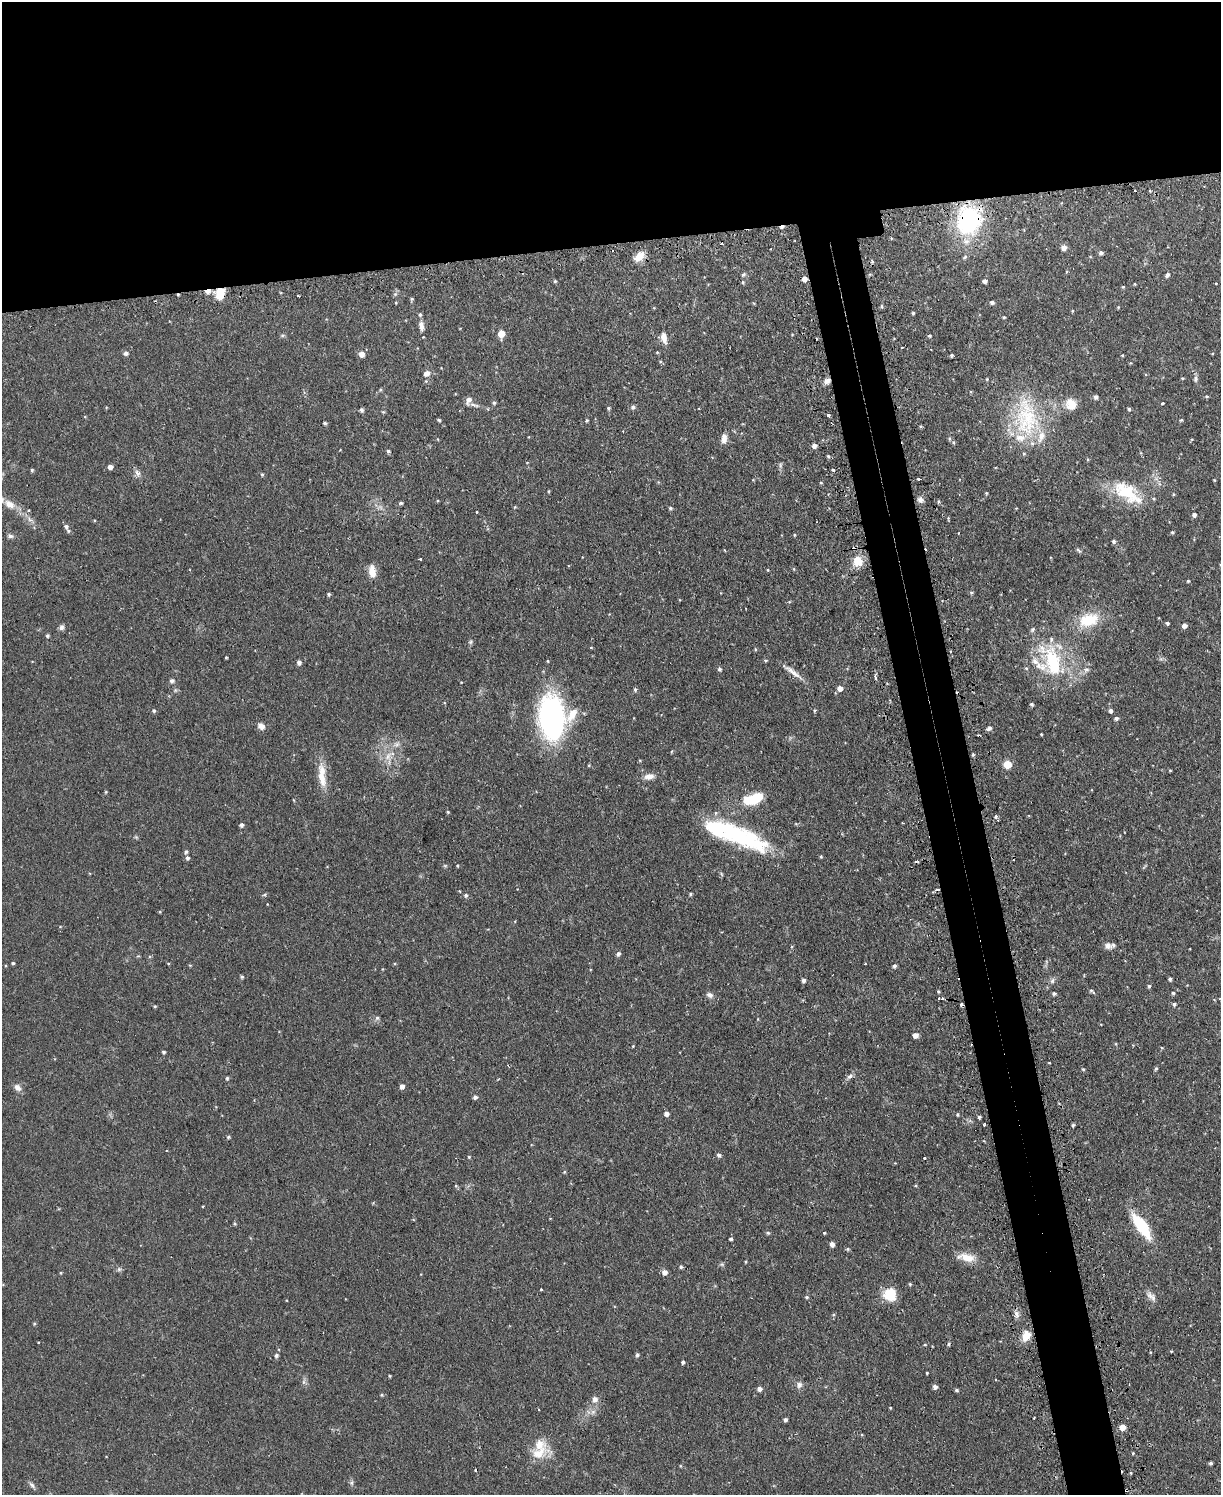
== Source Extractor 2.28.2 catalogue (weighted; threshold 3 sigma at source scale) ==
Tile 2 of 4 x 3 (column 2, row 1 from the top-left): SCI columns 1251-2469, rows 3145-4637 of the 4939 x 4911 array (HDU 1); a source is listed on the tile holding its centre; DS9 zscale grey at full resolution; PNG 1223 x 1497 px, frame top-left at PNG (2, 2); no overlay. Shown black and unused: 20% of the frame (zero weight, under 2 of 3 exposures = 4% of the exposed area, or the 3 px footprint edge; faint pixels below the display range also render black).
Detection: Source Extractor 2.28.2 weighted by HDU 2 'WHT'; one run over the whole footprint, this tile lists its part. Background 0.0624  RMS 0.0051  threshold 0.023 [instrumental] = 3 sigma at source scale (4.5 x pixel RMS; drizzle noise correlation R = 1.50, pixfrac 1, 0.05/0.05 arcsec/px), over >= 5 px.
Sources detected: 266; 16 cosmic-ray / hot-pixel residue — not listed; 10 inside a brighter listed object's ellipse — not listed separately; the other 240 listed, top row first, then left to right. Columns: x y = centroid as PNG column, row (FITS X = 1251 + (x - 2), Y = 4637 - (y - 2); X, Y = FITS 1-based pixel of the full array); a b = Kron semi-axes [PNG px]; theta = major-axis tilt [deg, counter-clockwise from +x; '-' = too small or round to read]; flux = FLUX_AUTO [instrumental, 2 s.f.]
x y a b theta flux
969 220 26 23 73 61
1064 248 7 6 - 2.4
1101 253 5 5 - 1.3
639 257 14 8 44 5.7
965 257 7 5 48 0.92
872 262 5 5 - 0.75
743 274 6 5 - 0.89
1167 275 6 5 - 1.3
804 279 5 4 - 3
555 281 4 4 - 0.62
985 281 4 4 - 1.5
743 282 5 4 - 0.59
1135 284 3 3 - 0.49
1123 287 4 4 - 0.57
208 291 7 5 19 2.9
220 294 12 10 78 8.7
298 296 3 2 - 0.49
412 299 5 4 - 0.64
992 302 5 4 - 1.4
396 303 3 3 - 0.44
882 306 5 3 - 0.71
1118 307 4 3 - 0.38
1072 311 4 3 - 0.41
913 313 3 3 - 0.64
1004 317 4 4 - 0.58
421 326 13 7 -82 2.9
501 334 5 5 - 8.2
792 335 4 3 - 0.38
930 336 4 4 - 0.65
664 338 14 7 -77 3.8
657 352 4 4 - 0.43
126 353 5 5 - 1.6
361 354 6 6 - 3.1
952 355 3 3 - 0.96
1122 355 4 3 - 0.43
426 373 8 6 33 2.6
1182 378 3 3 - 0.5
987 379 4 3 - 0.44
1195 379 9 6 84 1.2
426 381 4 4 - 0.59
827 381 8 7 - 2.3
971 392 3 3 - 0.5
1206 396 4 4 - 0.63
1096 397 5 5 - 1.2
469 400 9 5 70 2.5
494 403 5 4 - 0.82
1162 403 3 3 - 1.2
1071 404 13 12 - 6.9
474 405 16 5 -16 2.1
633 407 6 5 - 1.3
608 408 4 4 - 0.72
1129 409 4 4 - 0.81
361 410 5 4 - 1.2
383 412 5 4 - 0.54
829 415 3 3 - 2
1026 417 60 34 -85 46
439 420 4 3 - 0.68
587 420 4 3 - 0.71
1181 420 4 4 - 0.59
325 423 4 3 - 0.76
623 431 3 2 - 0.38
724 438 12 7 90 3.1
954 442 6 5 - 0.93
814 446 5 4 - 2.3
388 451 5 4 - 0.83
828 456 4 4 - 0.74
780 465 7 4 89 0.93
110 467 4 4 - 2.5
32 470 4 4 - 0.69
833 470 3 3 - 1.4
137 473 10 6 -52 2.1
262 474 5 4 - 0.67
919 479 4 3 - 1.9
1214 480 3 3 - 0.41
821 483 4 4 - 0.57
548 491 5 3 - 0.45
1127 492 44 21 -35 24
986 493 4 4 - 0.52
1173 494 4 4 - 0.47
920 500 7 6 - 1.9
401 503 5 4 - 0.81
9 504 16 10 -34 5.3
670 508 4 4 - 0.9
29 510 3 3 - 0.49
477 512 3 2 - 0.58
1194 515 5 5 - 1.6
30 519 8 5 -45 1.6
66 526 8 6 -75 1.8
1172 532 4 4 - 0.66
794 535 4 3 - 0.43
10 536 8 6 -19 1.3
1114 541 5 4 - 1.1
1079 550 9 4 -45 0.91
420 559 3 3 - 0.8
858 561 11 10 - 8.2
794 569 4 4 - 0.47
768 570 4 3 - 0.41
372 571 16 8 -82 5.2
1188 581 3 3 - 0.61
971 593 5 5 - 0.74
329 594 4 4 - 0.89
1089 620 27 17 19 16
1167 623 4 3 - 0.99
1184 626 5 4 - 2.4
61 627 8 6 71 1.5
47 636 4 4 - 0.82
470 642 6 5 - 0.84
591 648 4 3 - 0.43
755 649 5 3 - 0.53
226 657 3 2 - 0.49
765 660 5 4 - 0.63
548 661 4 3 - 0.43
299 662 5 4 - 1.8
1053 662 50 23 -65 39
1026 668 5 5 - 0.71
719 669 5 4 - 1.2
1086 670 8 6 0 1.4
793 672 31 6 -37 4.4
875 677 4 3 - 2.2
172 681 7 6 - 1.3
840 688 5 5 - 3.1
635 689 5 4 - 0.97
1031 704 4 4 - 0.92
814 710 5 4 - 0.61
154 711 5 4 - 0.9
1111 711 5 4 - 1.4
551 718 43 24 -86 100
1116 718 5 4 - 1.3
261 726 9 7 -36 2.6
989 728 6 5 - 1.6
1041 734 3 2 - 0.47
397 744 9 7 31 2
973 755 4 3 - 0.66
388 756 13 7 61 3.7
589 765 5 3 - 0.41
1008 765 7 7 - 6.5
1170 770 4 3 - 0.44
322 776 35 10 -85 9.2
649 776 13 7 9 3.2
106 792 4 4 - 0.51
753 799 21 10 17 18
448 812 4 4 - 0.51
996 816 5 4 - 0.87
241 825 4 4 - 1.5
740 836 69 19 -24 59
136 837 5 5 - 0.64
186 852 5 4 - 1.1
821 856 4 3 - 0.61
187 858 5 5 - 1.2
445 866 6 4 0 0.63
457 866 4 3 - 0.5
690 894 4 4 - 0.79
264 895 6 4 18 0.62
466 895 5 5 - 1.1
160 912 4 3 - 0.43
1108 946 9 8 - 2.1
791 947 5 3 - 0.51
618 954 5 5 - 1.5
13 963 4 3 - 0.69
894 966 5 4 - 1.1
242 977 4 4 - 0.79
1170 979 3 3 - 1
803 980 4 4 - 1.6
1052 981 8 6 73 1.4
1149 986 4 4 - 0.77
1092 991 8 3 -40 0.91
1054 993 5 4 - 0.98
1173 993 4 4 - 0.78
710 995 10 7 -23 1.8
943 999 4 4 - 1.8
961 1004 3 3 - 1.7
1174 1004 5 4 - 0.92
155 1006 4 4 - 0.54
377 1018 6 6 - 1
915 1035 5 4 - 2.8
1116 1044 5 3 - 0.46
163 1052 4 4 - 0.93
1083 1069 4 3 - 0.53
1156 1069 5 4 - 0.72
850 1076 9 6 37 1.6
227 1078 4 3 - 0.76
402 1086 5 4 - 2.4
17 1087 11 8 -46 2.4
475 1097 5 5 - 1.4
666 1114 5 4 - 2.3
957 1115 4 3 - 0.61
979 1117 4 3 - 0.89
984 1125 3 2 - 0.69
1073 1125 3 3 - 0.73
228 1137 5 4 - 0.7
719 1155 6 5 - 1.1
469 1157 4 3 - 0.5
924 1158 3 3 - 1.3
564 1172 5 3 - 0.46
203 1206 2 2 - 0.44
1141 1225 28 10 -55 25
768 1233 5 5 - 0.74
824 1233 3 3 - 0.51
730 1239 3 3 - 1.6
832 1244 5 4 - 2.1
848 1249 5 4 - 0.74
966 1257 22 9 -9 7.2
722 1264 7 4 -1 0.79
681 1267 5 4 - 0.92
119 1269 7 5 -44 1
664 1272 5 5 - 2.7
61 1273 4 3 - 0.51
910 1284 4 4 - 0.56
541 1290 3 3 - 0.74
890 1295 13 13 - 12
807 1297 5 4 - 0.66
1151 1297 16 8 -40 2.8
1017 1314 10 6 -65 2.1
1026 1336 11 8 71 7.1
948 1344 5 3 - 0.57
925 1345 5 3 - 0.45
1171 1351 3 3 - 0.45
276 1355 5 4 - 1.3
637 1355 5 4 - 0.91
683 1362 4 3 - 0.96
927 1373 3 2 - 0.48
389 1376 4 3 - 0.48
304 1382 7 4 90 1.1
799 1385 8 7 - 1.9
935 1387 4 4 - 2
759 1389 5 5 - 1.9
956 1390 4 4 - 0.74
381 1395 5 4 - 0.63
595 1399 7 6 - 2.9
890 1408 3 3 - 0.44
539 1410 3 2 - 0.39
593 1412 7 6 - 1.7
785 1420 4 4 - 1.2
1122 1427 5 5 - 5.4
539 1453 31 15 15 10
1133 1453 4 3 - 0.45
1210 1463 4 3 - 0.82
1131 1473 3 3 - 0.84
352 1483 7 4 -90 1
32 1485 10 5 -50 1.3
Overlapping masked pixels (flux is a lower limit): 7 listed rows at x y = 969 220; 804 279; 208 291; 220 294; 827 381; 740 836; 961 1004